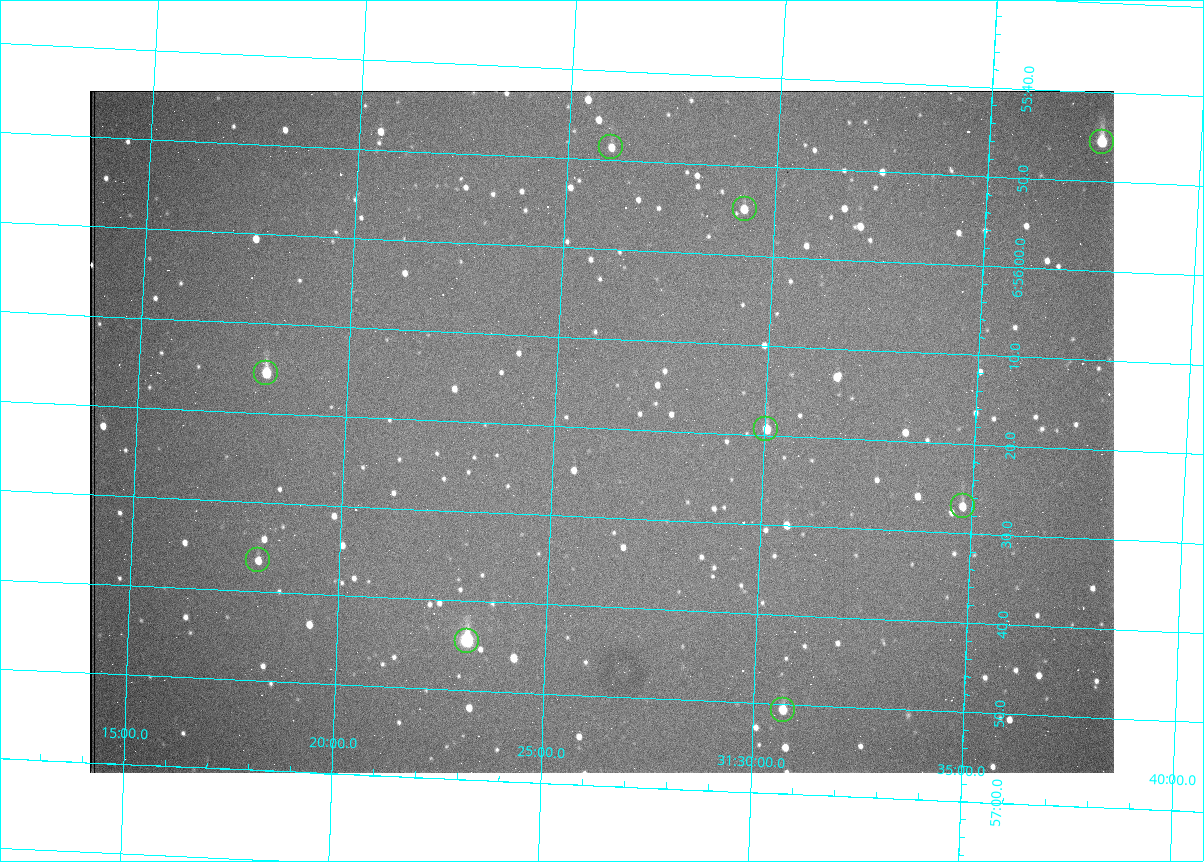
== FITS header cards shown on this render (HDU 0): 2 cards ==
NAXIS1  =                 1024 /fastest changing axis
NAXIS2  =                  682 /next to fastest changing axis

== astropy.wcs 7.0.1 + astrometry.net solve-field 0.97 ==
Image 1024 x 682 px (HDU 0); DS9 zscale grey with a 90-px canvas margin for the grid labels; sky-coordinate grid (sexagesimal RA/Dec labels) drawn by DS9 from the SOLVED WCS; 9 Tycho-2 reference stars matched to detected sources circled (green)
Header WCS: RA---TAN/DEC--TAN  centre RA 06:56:20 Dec +31:26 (104.09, +31.44 deg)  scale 1.44 arcsec/px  FOV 24.5' x 16.3'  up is -93 deg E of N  parity flipped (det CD > 0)
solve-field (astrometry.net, Tycho-2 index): VERIFIED the header's WCS against the Tycho-2 star catalogue (9 matches, 0 conflicts) and refined it, rather than solving blind
Solved WCS: RA---TAN-SIP/DEC--TAN-SIP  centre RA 06:56:20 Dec +31:26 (104.08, +31.44 deg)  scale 1.43 arcsec/px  FOV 24.4' x 16.3'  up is -93 deg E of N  parity flipped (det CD > 0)
The solver's refit moves the header's centre by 1.7 arcsec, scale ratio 0.997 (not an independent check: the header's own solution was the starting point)
Tycho-2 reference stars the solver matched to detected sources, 9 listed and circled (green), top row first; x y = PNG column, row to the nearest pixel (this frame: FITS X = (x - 90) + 1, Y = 682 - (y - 91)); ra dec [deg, ICRS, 3 dp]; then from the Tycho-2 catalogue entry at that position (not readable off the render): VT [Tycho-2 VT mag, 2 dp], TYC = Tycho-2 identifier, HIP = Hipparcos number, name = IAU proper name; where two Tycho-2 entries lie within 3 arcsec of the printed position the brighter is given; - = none
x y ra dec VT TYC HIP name
1102 142 103.940 +31.628 9.24 2437-728-1 - -
611 147 103.952 +31.434 11.53 2437-424-1 - -
745 209 103.978 +31.488 11.51 2437-421-1 - -
266 373 104.065 +31.301 9.89 2437-425-1 - -
766 429 104.081 +31.501 10.83 2437-37-1 - -
963 506 104.112 +31.580 11.47 2437-71-1 - -
258 560 104.152 +31.301 11.67 2437-646-1 - -
467 641 104.185 +31.385 8.52 2437-370-1 33393 -
783 710 104.211 +31.512 11.03 2437-937-1 - -